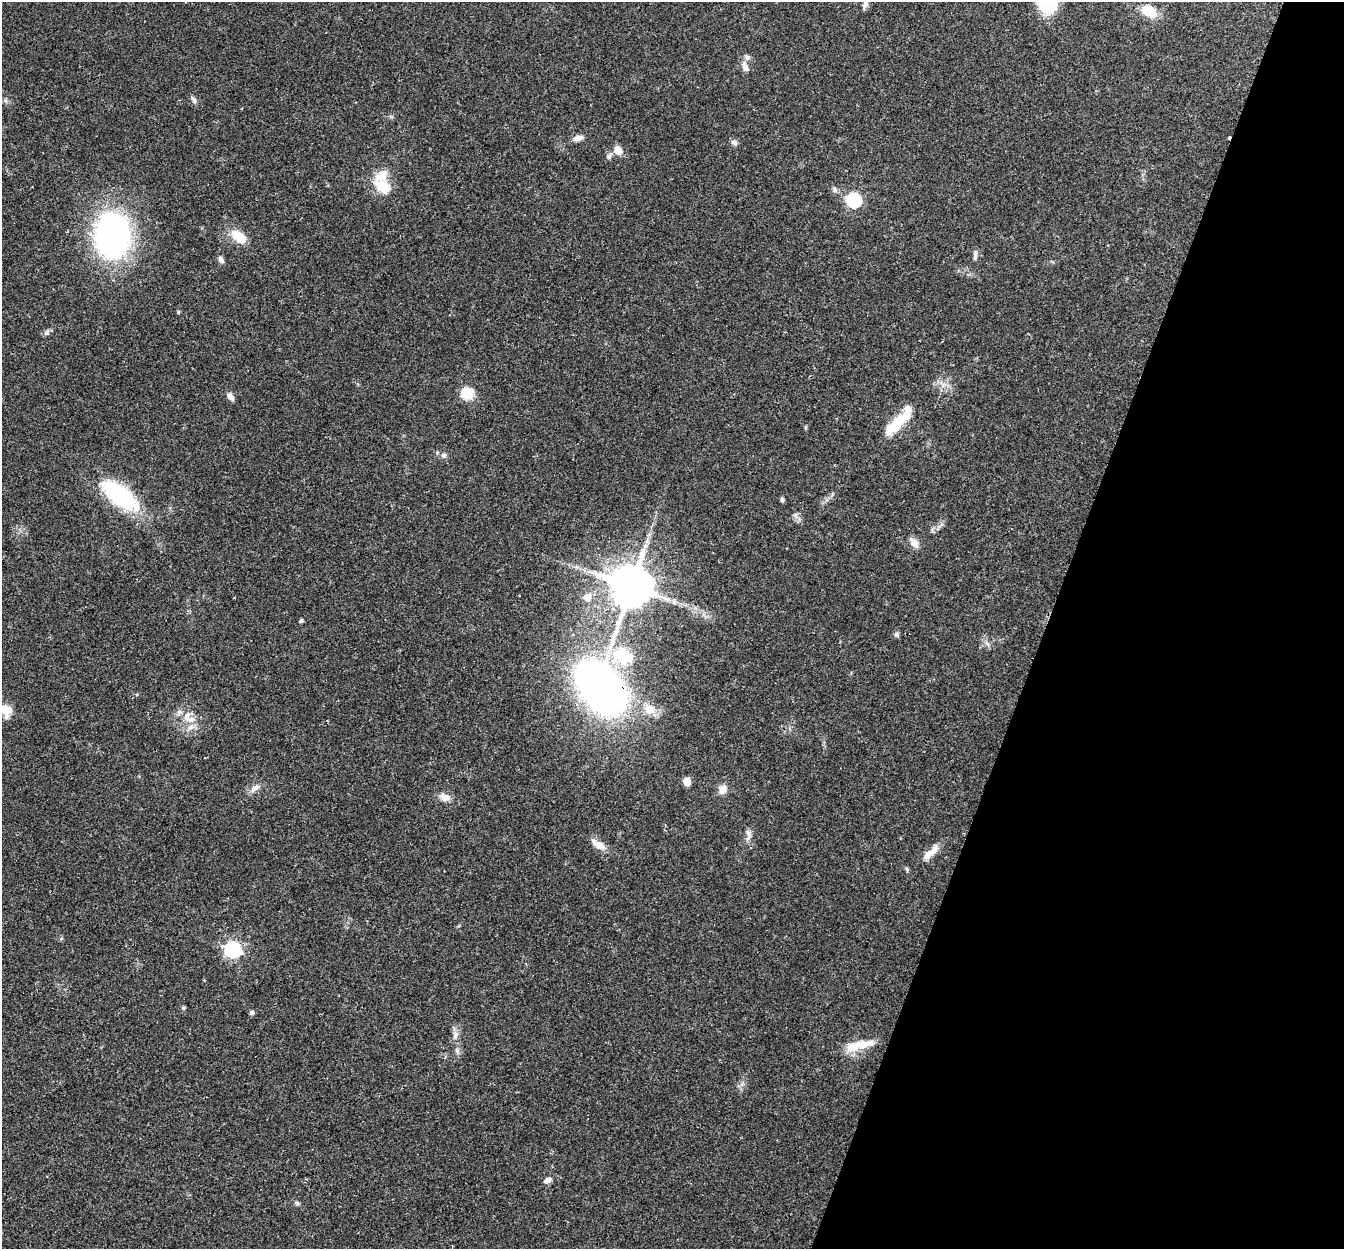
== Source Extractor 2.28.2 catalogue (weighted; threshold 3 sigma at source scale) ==
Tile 8 of 4 x 4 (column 4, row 2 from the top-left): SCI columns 4048-5389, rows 2684-3930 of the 5415 x 5496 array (HDU 1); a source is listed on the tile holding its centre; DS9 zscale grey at full resolution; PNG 1346 x 1251 px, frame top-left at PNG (2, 2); no overlay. Shown black and unused: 22% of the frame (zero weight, under 2 of 3 exposures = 3% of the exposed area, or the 3 px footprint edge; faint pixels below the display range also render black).
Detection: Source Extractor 2.28.2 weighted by HDU 2 'WHT'; one run over the whole footprint, this tile lists its part. Background 0.0604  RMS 0.0078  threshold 0.0353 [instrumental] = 3 sigma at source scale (4.5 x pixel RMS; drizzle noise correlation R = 1.50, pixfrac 1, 0.05/0.05 arcsec/px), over >= 5 px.
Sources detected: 54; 1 cosmic-ray / hot-pixel residue — not listed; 2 inside a brighter listed object's ellipse — not listed separately; the other 51 listed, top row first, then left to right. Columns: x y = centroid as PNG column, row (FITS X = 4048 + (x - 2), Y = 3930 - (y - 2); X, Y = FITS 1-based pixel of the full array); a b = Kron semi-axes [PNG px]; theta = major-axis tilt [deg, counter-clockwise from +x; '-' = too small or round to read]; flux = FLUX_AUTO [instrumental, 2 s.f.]
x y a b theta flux
865 5 9 6 57 2.5
1149 11 19 12 -29 14
745 67 14 7 -67 4.7
194 100 11 5 -56 2
578 138 13 7 15 4.3
734 142 8 6 -33 2.4
618 150 10 8 -63 7
609 156 8 6 56 2.5
381 176 22 14 41 12
383 187 7 6 - 42
834 189 7 5 -76 1.8
854 200 7 6 - 130
112 235 47 36 -89 180
239 237 22 12 -39 14
975 255 13 5 84 2.3
221 260 9 6 -65 2.9
178 312 5 4 - 1
46 333 8 6 0 2.1
467 393 6 6 - 59
230 397 8 6 -52 4
897 423 37 11 44 24
443 455 8 7 - 2.2
120 495 35 15 -38 89
782 500 5 4 - 1.8
914 543 16 8 -49 4.7
631 586 13 11 72 3300
587 597 12 11 - 6
301 621 4 4 - 1.7
896 635 7 6 - 1.8
623 655 33 24 -31 37
601 688 39 25 -50 500
649 709 19 13 -31 11
5 710 15 12 -33 11
191 719 19 8 -11 7.8
191 727 9 7 29 3.5
687 782 6 5 - 18
256 787 9 8 - 3.7
723 789 10 9 - 5.9
444 797 13 9 -14 5.9
748 838 15 4 69 3.1
598 845 21 8 -29 7.7
929 854 22 8 46 8.7
907 869 6 4 -70 1.1
232 949 7 7 - 200
183 1008 5 4 - 1
252 1013 6 6 - 1.6
455 1035 11 7 76 4.1
860 1045 39 10 13 16
457 1051 8 6 -70 2
548 1180 10 7 27 3.1
297 1203 6 5 - 1.3
Overlapping masked pixels (flux is a lower limit): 1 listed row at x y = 601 688
Isophote crosses this tile's border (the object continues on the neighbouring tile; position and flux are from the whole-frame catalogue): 1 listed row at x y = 5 710